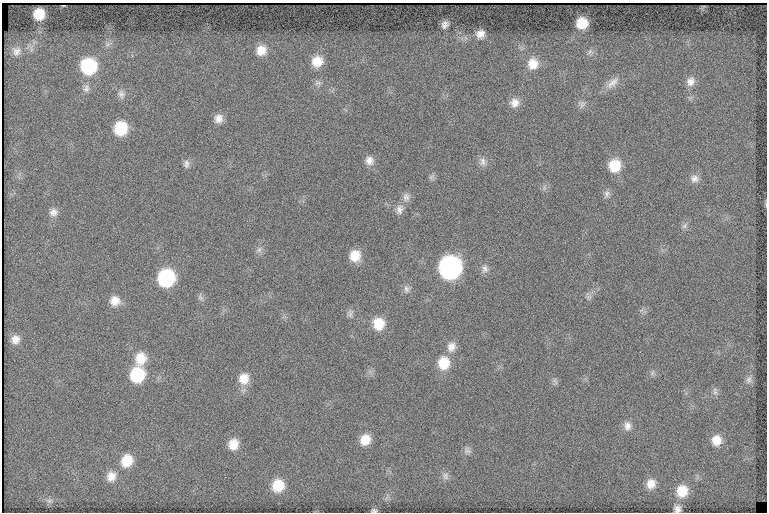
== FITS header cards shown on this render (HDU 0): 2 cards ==
NAXIS1  =                  765
NAXIS2  =                  510

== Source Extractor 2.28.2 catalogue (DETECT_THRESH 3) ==
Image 765 x 510 px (HDU 0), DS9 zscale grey, 1 PNG px = 1 image px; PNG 769 x 514 px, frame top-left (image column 1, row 510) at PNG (2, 3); no overlay
Background 165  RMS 7.3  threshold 22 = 3 sigma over >= 5 px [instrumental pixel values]
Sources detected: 65; all 65 listed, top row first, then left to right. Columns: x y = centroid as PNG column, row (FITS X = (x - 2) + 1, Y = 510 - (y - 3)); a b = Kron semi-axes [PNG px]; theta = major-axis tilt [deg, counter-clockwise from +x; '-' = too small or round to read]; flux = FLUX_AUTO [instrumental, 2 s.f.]
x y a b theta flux
39 14 10 9 - 9600
582 23 10 9 - 11000
445 25 7 6 - 2300
480 34 11 10 - 3800
261 50 14 13 - 7200
16 51 13 11 52 3500
590 52 8 7 - 1700
317 61 14 13 - 8500
533 64 15 14 - 8000
89 66 13 13 - 38000
690 81 13 11 62 3800
318 83 10 6 2 1700
612 83 22 9 44 4700
86 88 11 8 71 2400
121 94 12 9 -78 2600
514 103 12 12 - 4200
582 104 11 8 60 2100
219 118 11 10 - 3800
121 128 12 11 - 19000
369 160 11 10 - 3500
482 161 13 8 -77 2700
186 164 11 8 -89 2000
615 166 13 12 - 12000
431 177 7 5 44 1300
695 179 12 10 -13 3100
607 194 11 8 76 1800
406 197 12 9 -89 2800
399 209 14 10 79 3200
53 212 11 10 - 3000
684 226 9 5 60 1500
259 250 9 6 63 1700
355 256 11 11 - 8400
450 267 14 13 - 170000
485 269 11 9 90 2300
166 278 12 12 - 51000
406 289 10 8 -75 2100
589 297 8 5 33 1300
200 298 10 6 -60 1500
115 301 12 11 - 5400
350 314 12 6 -85 1600
379 324 13 12 - 10000
15 339 11 10 - 4000
451 347 13 11 64 4200
140 358 16 13 75 9200
444 363 15 13 83 11000
652 373 7 4 71 970
137 375 13 12 - 26000
244 379 14 13 - 7100
749 380 11 8 84 2200
555 381 11 5 -67 1200
715 391 11 6 -83 1700
627 426 13 10 -87 3300
365 440 12 10 54 7400
716 440 13 12 - 6700
233 444 12 11 - 7100
467 450 10 8 -58 1900
127 461 14 11 65 11000
111 476 13 12 - 5000
445 476 11 9 -90 2300
651 484 13 11 80 5400
278 485 13 12 - 12000
682 491 15 14 - 11000
49 501 8 6 7 1500
677 509 9 9 - 2600
374 511 5 4 - 910
At the frame edge (FLAGS 8, measured only in part): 2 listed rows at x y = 677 509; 374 511